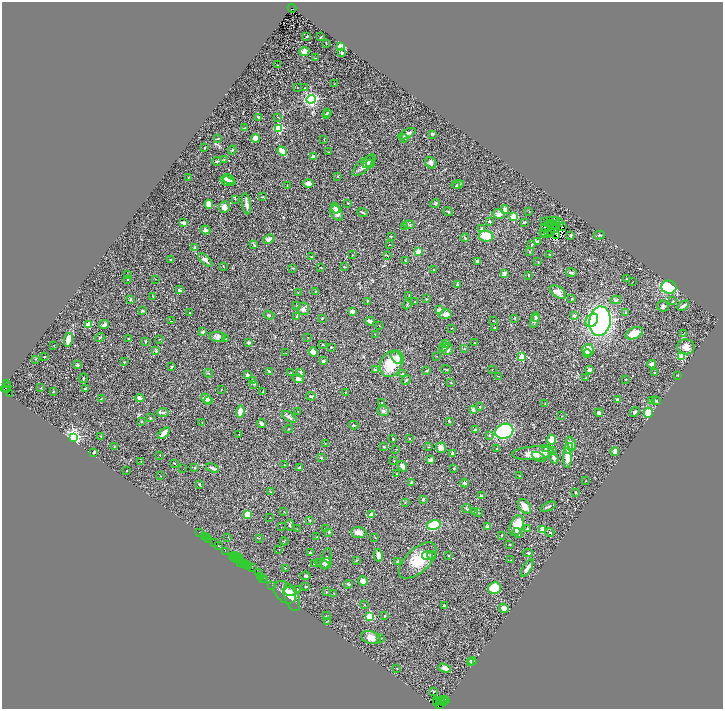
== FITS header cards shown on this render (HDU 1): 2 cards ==
NAXIS1  =                 1442
NAXIS2  =                 1414

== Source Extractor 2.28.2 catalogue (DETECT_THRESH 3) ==
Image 1442 x 1414 px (HDU 1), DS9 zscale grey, zoomed out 1/2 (1 PNG px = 2 x 2 image px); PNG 725 x 711 px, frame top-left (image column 2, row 1414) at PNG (2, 2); each listed source drawn as its Kron ellipse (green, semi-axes under 4 px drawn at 4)
Background 0.725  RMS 0.032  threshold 0.0962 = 3 sigma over >= 5 px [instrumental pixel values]
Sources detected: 464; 49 cannot appear on this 1/2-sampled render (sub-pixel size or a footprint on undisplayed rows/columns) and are neither listed nor drawn; the other 415 listed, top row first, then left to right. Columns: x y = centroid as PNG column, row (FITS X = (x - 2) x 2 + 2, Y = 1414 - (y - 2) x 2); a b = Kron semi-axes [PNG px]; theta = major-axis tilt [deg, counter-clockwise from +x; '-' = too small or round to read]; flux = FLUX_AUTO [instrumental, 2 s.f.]
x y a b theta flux
292 8 4 2 - 240
307 36 2 1 - 5.6
320 37 3 1 - 4.6
326 43 2 1 - 5.1
341 47 4 3 - 92
304 51 5 3 - 29
342 53 2 2 - 14
315 58 2 1 - 2.4
278 65 2 2 - 1.7
334 84 2 1 - 1.8
297 87 2 1 - 1.7
305 88 2 2 - 2.4
311 99 4 3 - 1800
327 113 3 3 - 4
326 114 3 3 - 4.8
258 117 4 3 - 10
278 117 2 2 - 2
245 128 2 2 - 16
279 128 3 3 - 440
407 134 9 3 28 20
432 134 3 3 - 8.4
218 138 3 2 - 4.7
256 138 4 4 - 58
404 138 4 3 - 10
324 140 3 2 - 2.1
205 148 2 2 - 8.6
232 150 4 3 - 6.4
282 151 5 3 - 81
329 152 4 1 - 4.2
313 156 3 3 - 16
224 159 3 2 - 2.8
217 161 4 2 - 7.5
368 162 7 4 56 15
431 163 6 5 - 17
370 164 4 2 - 3.8
364 165 14 6 43 35
338 176 3 2 - 4.1
188 177 2 1 - 3.3
229 179 7 3 -26 17
228 181 8 4 -14 35
308 183 5 3 - 44
458 184 6 4 11 12
287 185 2 2 - 1.8
457 186 4 3 - 7.2
262 197 4 2 - 5.2
235 199 3 2 - 3.4
348 203 2 2 - 3.3
435 203 5 4 - 6.9
209 204 4 4 - 51
246 204 10 3 -81 32
224 207 6 5 - 27
335 208 5 4 - 29
505 210 4 3 - 28
448 211 5 3 - 6.7
529 211 2 1 - 1.4
362 212 5 2 - 7.5
337 213 8 5 -58 35
498 214 6 5 - 26
513 217 3 2 - 240
489 221 3 2 - 7.5
545 221 2 1 - 4.8
551 221 3 1 - 0.85
556 221 3 1 - 1.3
524 222 3 2 - 6.6
183 223 4 2 - 27
549 223 3 1 - 0.42
560 223 2 1 - 2.1
553 224 2 1 - 1.9
409 225 6 3 -11 8.6
555 225 2 1 - 3
404 226 3 3 - 3.7
562 227 2 1 - 0.43
545 228 4 1 - 1.8
481 229 2 2 - 18
554 229 3 1 - 1.9
205 230 5 4 - 14
543 232 2 1 - 1.5
549 233 3 1 - 3
551 233 2 1 - 2.2
545 234 3 1 - 5.5
557 235 2 2 - 0.11
571 235 3 3 - 15
599 235 5 3 - 8.6
391 236 3 2 - 5.6
486 236 7 5 -9 120
465 238 4 3 - 5.9
269 239 5 4 - 17
537 242 3 2 - 15
254 244 4 2 - 6.5
389 244 2 2 - 1.7
532 244 3 2 - 6.4
195 248 4 2 - 22
418 252 2 2 - 130
530 252 3 2 - 4.1
550 254 3 2 - 4
352 255 3 2 - 2.7
312 256 2 2 - 3.5
387 256 2 2 - 2.3
170 260 2 2 - 7.5
205 260 9 3 -42 24
405 260 3 2 - 2.8
477 261 3 3 - 8.4
538 262 2 2 - 3.6
223 266 3 1 - 2.2
345 267 3 2 - 3.9
293 268 4 3 - 4.5
321 268 3 2 - 2.4
434 269 2 2 - 4.3
571 272 5 3 - 18
504 273 3 2 - 35
127 274 2 1 - 1.7
528 275 2 2 - 15
128 279 2 2 - 3.3
155 279 2 1 - 1.5
627 279 4 2 - 4.1
632 282 2 1 - 1.5
457 284 3 2 - 8.7
669 287 7 6 - 290
179 290 4 2 - 8
315 292 2 2 - 4.9
558 292 9 5 -35 34
298 293 2 1 - 1.5
409 295 3 1 - 2.3
153 297 4 3 - 4.2
130 299 3 3 - 5.3
426 299 3 2 - 2
572 299 3 3 - 4.3
616 300 5 4 - 10
367 301 3 2 - 4.3
672 301 3 2 - 4.9
415 302 3 2 - 3.2
297 305 2 2 - 3.3
407 305 5 2 - 4.6
663 306 6 5 - 13
683 306 6 2 31 17
303 309 6 6 - 20
439 310 2 2 - 71
143 311 4 3 - 8.6
352 311 4 3 - 32
189 313 2 1 - 1.5
626 313 3 3 - 8.2
446 314 6 5 - 38
269 315 5 2 - 6.2
574 315 4 3 - 11
297 316 4 3 - 5
536 317 4 3 - 8.1
322 318 2 2 - 4.2
515 318 4 2 - 3.3
592 320 7 5 49 50
172 321 4 2 - 4
370 321 4 3 - 28
493 321 2 2 - 2.5
535 321 7 4 72 13
600 321 15 10 82 1100
89 324 3 2 - 160
104 325 5 3 - 19
379 326 2 1 - 4
451 328 3 2 - 2.4
494 328 2 2 - 4.4
203 332 3 2 - 18
634 333 9 5 24 76
683 333 2 1 - 3
375 334 2 1 - 1.8
100 337 5 2 - 6.6
217 337 8 5 -5 21
308 337 2 2 - 2.5
128 338 3 2 - 3.2
159 339 3 2 - 2.1
225 339 2 2 - 6.6
68 340 7 4 80 52
145 341 3 2 - 6.1
249 343 4 2 - 6.2
475 343 2 2 - 4
323 344 2 2 - 8.9
445 344 3 2 - 23
54 345 2 2 - 2.1
331 347 2 2 - 4.9
444 347 5 3 - 8
686 347 8 7 - 39
464 348 3 3 - 5
448 349 6 5 - 16
588 350 6 5 - 46
156 351 3 2 - 8.9
313 352 5 3 - 36
286 353 2 2 - 1.9
587 354 4 4 - 27
436 356 2 1 - 1.8
681 356 3 3 - 350
44 357 2 2 - 3.4
398 357 7 5 -52 33
522 357 3 2 - 230
36 359 3 2 - 2.9
323 361 3 3 - 15
124 362 2 2 - 8.2
391 364 13 10 67 190
652 364 4 3 - 24
77 365 2 2 - 37
172 367 3 2 - 5.9
446 369 5 2 - 4.6
492 369 2 2 - 1.8
375 370 3 3 - 10
427 370 4 2 - 6.9
589 370 3 2 - 39
269 371 3 2 - 8.2
300 372 4 3 - 8.3
655 372 2 2 - 8
208 373 5 3 - 5.3
291 373 3 2 - 3.3
402 374 3 1 - 4.5
247 375 3 2 - 28
678 375 3 2 - 2.8
498 376 2 1 - 2.7
83 378 5 2 - 5.1
586 378 4 2 - 8
298 379 5 4 - 18
626 379 2 2 - 3.3
252 380 3 2 - 4.4
406 380 5 2 - 7
451 382 2 2 - 3.9
7 383 3 1 - 57
254 384 3 3 - 5.2
6 387 6 3 37 470
41 388 3 2 - 2.5
7 389 2 1 - 100
86 389 2 2 - 13
221 389 2 1 - 2.8
53 391 2 2 - 7.6
263 392 2 2 - 3.3
345 393 2 2 - 2.4
9 394 2 2 - 140
311 396 4 2 - 7.5
140 398 5 3 - 15
101 399 3 2 - 3.4
206 399 6 4 -38 53
617 400 3 3 - 24
652 400 3 3 - 13
209 401 4 3 - 33
656 401 4 3 - 7.3
382 403 3 2 - 4.6
545 403 2 1 - 1.8
480 407 2 2 - 8.3
473 409 2 2 - 54
240 411 6 3 85 62
383 411 6 5 - 13
163 412 6 4 0 13
298 412 2 1 - 1.7
635 412 5 3 - 11
599 413 4 4 - 11
649 413 5 4 - 97
562 416 2 1 - 1.7
289 417 8 3 -35 15
150 418 3 3 - 3.8
449 421 2 2 - 13
142 422 3 3 - 3.9
202 423 3 2 - 2.4
261 423 5 3 - 13
354 425 4 2 - 4.4
289 429 4 3 - 4.6
475 430 3 3 - 7.5
504 431 9 7 21 720
164 433 7 3 46 34
239 435 2 1 - 1.9
489 435 2 2 - 8.3
101 436 2 2 - 4.7
74 437 3 3 - 1900
409 438 3 2 - 6.5
393 439 3 1 - 2.8
552 440 5 4 - 61
325 443 2 1 - 1.5
571 443 7 4 -67 23
114 446 3 3 - 6.5
384 447 2 2 - 4.9
429 447 3 2 - 3.2
441 448 5 4 - 37
497 448 3 2 - 3.5
569 448 5 4 - 70
396 449 2 1 - 1.7
545 449 2 2 - 12
553 450 2 2 - 2.3
615 451 4 3 - 33
94 452 2 2 - 30
453 453 2 2 - 54
533 453 21 6 4 84
160 455 2 2 - 4.7
539 457 7 3 -26 11
321 458 3 3 - 5.8
554 458 6 3 -60 12
567 458 10 4 -89 64
431 460 3 3 - 24
141 461 2 2 - 3
394 461 2 2 - 3.5
174 463 2 2 - 6.6
285 465 2 1 - 2.1
402 466 6 4 -59 23
194 468 2 2 - 8.6
213 468 7 3 -24 17
299 468 4 3 - 11
454 468 3 2 - 5.8
183 469 2 1 - 5.6
127 471 2 1 - 3.2
397 474 3 3 - 4.2
161 476 2 1 - 1.8
519 476 3 2 - 2.6
585 481 2 2 - 4.3
412 483 2 2 - 63
464 483 4 3 - 14
199 484 3 3 - 5.6
270 492 4 2 - 3
576 492 2 2 - 27
481 495 3 2 - 7.4
423 499 3 3 - 5.1
405 502 3 2 - 3.6
525 506 8 5 -53 43
548 507 8 2 26 11
466 509 5 3 - 5.7
474 511 3 3 - 3.6
284 512 3 2 - 2.7
478 513 3 2 - 4.2
248 514 4 3 - 83
371 515 4 3 - 42
270 518 2 1 - 2.6
310 520 3 2 - 3
290 525 5 2 - 6.3
434 525 7 5 13 220
517 526 11 6 68 100
281 527 2 1 - 1.9
487 527 2 2 - 40
325 528 2 2 - 2.6
297 529 2 1 - 5.5
528 529 3 2 - 13
543 529 3 2 - 230
199 532 2 1 - 12
329 532 2 2 - 9.3
359 532 7 5 -8 40
550 532 4 3 - 5
518 533 5 3 - 13
502 535 3 2 - 5.9
205 536 2 1 - 32
228 537 2 2 - 2.1
317 537 2 1 - 3.1
207 538 2 1 - 17
259 538 2 2 - 2.3
375 538 2 2 - 2.6
209 539 2 1 - 7.6
284 541 4 2 - 3.9
215 543 4 1 - 30
509 544 3 2 - 3.5
218 546 3 2 - 22
279 550 3 2 - 2
226 551 2 1 - 57
310 553 3 3 - 9.2
528 553 5 2 - 7.1
378 555 6 4 -80 32
431 555 5 3 - 12
448 555 3 2 - 3.6
233 556 2 1 - 62
235 556 2 1 - 42
428 556 5 4 - 23
234 558 2 1 - 64
238 558 3 1 - 8.6
236 559 2 1 - 41
239 559 3 2 - 160
326 559 11 5 76 19
357 560 3 2 - 4
511 560 2 1 - 2.6
397 561 2 2 - 5
418 561 23 12 43 150
240 562 2 1 - 87
314 563 2 2 - 2.8
326 563 6 5 - 13
243 564 2 1 - 36
323 564 7 3 -18 7.7
244 565 2 2 - 53
246 565 4 1 - 57
248 566 3 1 - 35
252 568 3 1 - 16
285 568 2 2 - 5.1
527 568 10 3 58 33
258 572 2 1 - 24
306 576 5 3 - 6.9
261 577 4 2 - 97
263 578 3 2 - 30
265 580 2 1 - 50
363 581 5 4 - 34
349 584 4 3 - 8.2
272 585 2 1 - 24
306 586 3 1 - 3.4
495 588 6 6 - 170
298 589 3 2 - 2.9
290 591 6 4 -2 17
285 592 13 9 -44 50
326 592 2 2 - 3.3
334 593 2 2 - 2.2
292 598 14 7 -69 40
364 605 2 2 - 2.4
444 605 3 2 - 9.4
504 608 5 4 - 29
326 616 2 1 - 1.6
370 616 3 3 - 400
385 616 2 2 - 4.7
328 621 3 2 - 2.7
371 638 10 6 -18 55
380 638 2 2 - 4.5
472 661 4 3 - 19
470 663 3 3 - 7.3
397 668 2 2 - 6.6
445 668 6 3 -17 41
433 691 3 2 - 3.6
445 699 3 1 - 17
437 700 3 2 - 170
446 700 2 1 - 46
440 701 3 1 - 3.5
443 702 2 1 - 28
437 703 2 1 - 11
439 704 2 1 - 220
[49 sub-pixel or undisplayed-footprint detections neither listed nor drawn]